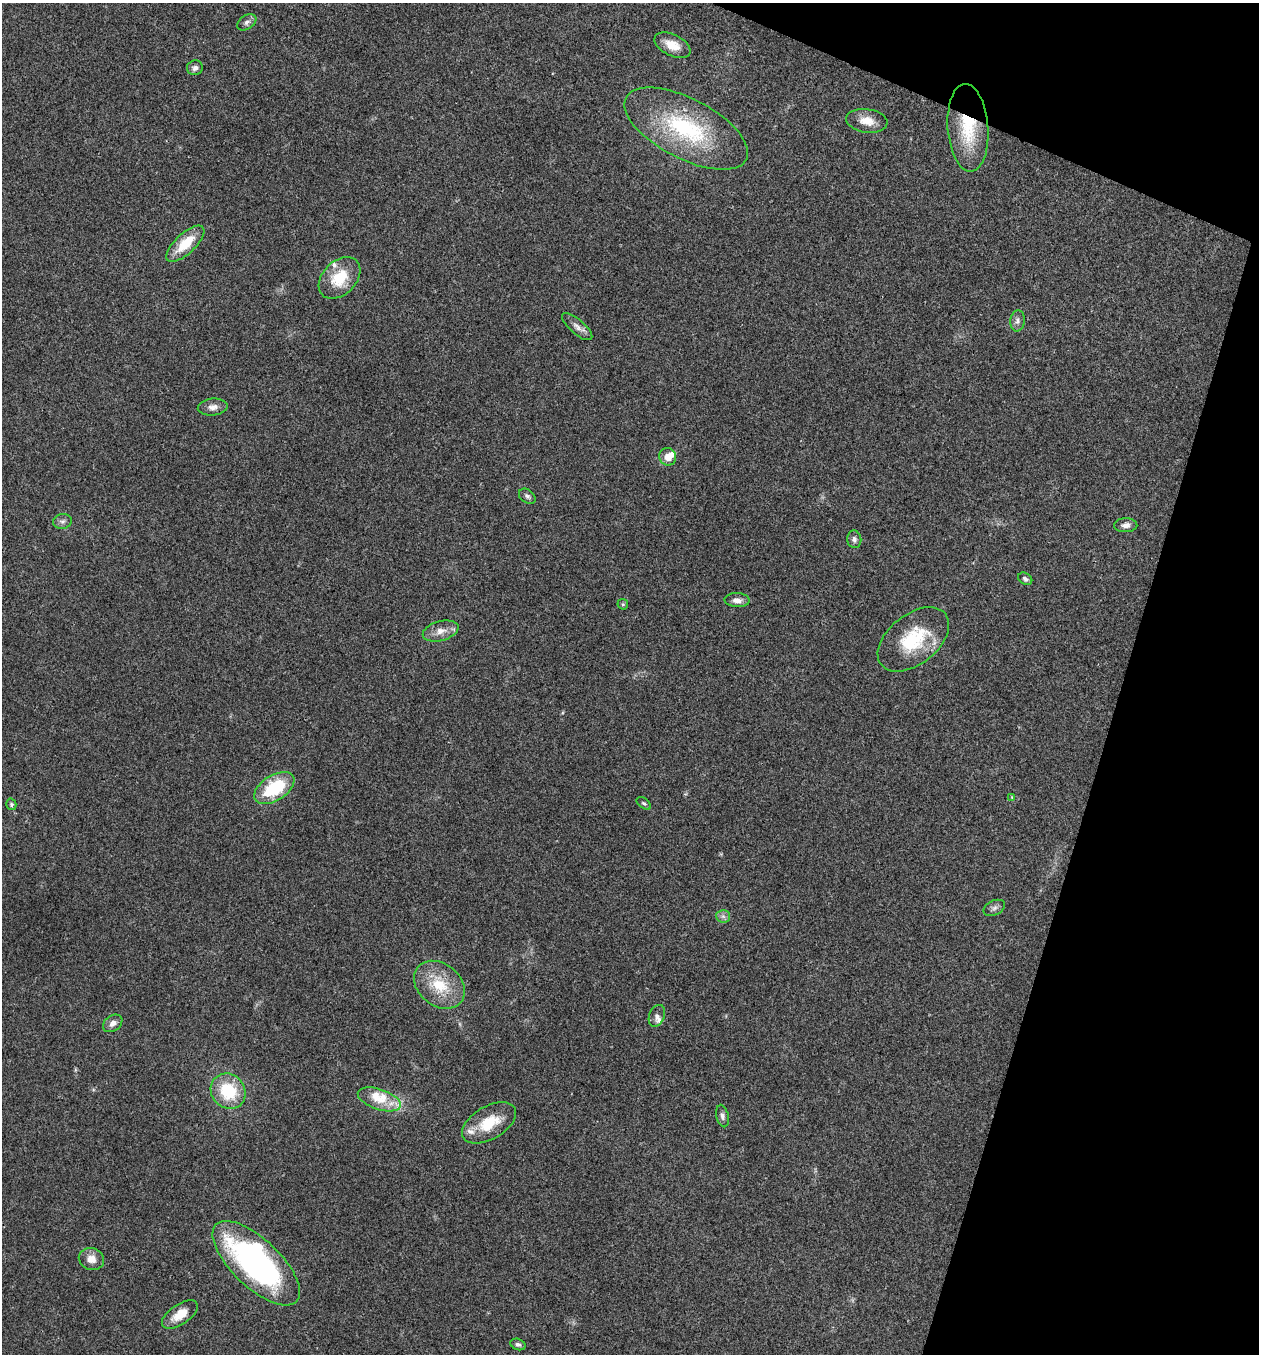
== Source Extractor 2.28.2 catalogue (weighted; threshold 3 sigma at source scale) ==
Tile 8 of 4 x 4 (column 4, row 2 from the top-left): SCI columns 3908-5164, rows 2710-4061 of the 5432 x 5416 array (HDU 1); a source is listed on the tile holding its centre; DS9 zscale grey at full resolution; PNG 1261 x 1356 px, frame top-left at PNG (2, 3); each listed source drawn as its Kron ellipse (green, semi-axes under 4 px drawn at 4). Shown black and unused: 15% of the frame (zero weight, under 3 of 4 exposures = <1% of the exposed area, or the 3 px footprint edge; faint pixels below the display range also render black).
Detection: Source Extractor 2.28.2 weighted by HDU 2 'WHT'; one run over the whole footprint, this tile lists its part. Background 0.0239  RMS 0.0041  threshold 0.0185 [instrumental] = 3 sigma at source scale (4.5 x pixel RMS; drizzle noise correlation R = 1.50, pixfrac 1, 0.05/0.05 arcsec/px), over >= 5 px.
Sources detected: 45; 7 inside a brighter listed object's ellipse — not listed separately; the other 38 listed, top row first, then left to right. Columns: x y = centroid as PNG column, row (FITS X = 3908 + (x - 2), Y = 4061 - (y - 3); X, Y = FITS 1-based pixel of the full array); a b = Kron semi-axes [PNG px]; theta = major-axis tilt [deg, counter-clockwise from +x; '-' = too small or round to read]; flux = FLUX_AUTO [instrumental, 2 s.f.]
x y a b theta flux
247 22 10 7 33 1.6
672 45 19 10 -26 6.1
195 68 8 7 - 1.5
867 121 21 12 -8 5.5
968 128 44 20 -86 23
686 129 68 30 -27 44
185 244 24 10 43 12
340 278 24 16 45 13
1018 321 11 7 84 1.7
577 327 19 7 -41 2.6
213 407 15 8 5 2.6
668 457 9 8 - 4
527 496 9 6 -36 1.2
62 521 9 7 10 1.5
1126 525 11 7 0 2.3
854 539 9 7 -81 1.4
1025 579 7 5 -32 1.1
737 600 12 7 -2 2.5
623 604 5 5 - 0.57
441 631 18 10 15 4.1
913 639 41 25 38 25
274 788 22 12 32 23
1012 797 4 4 - 0.34
644 803 8 5 -35 0.78
11 804 6 5 - 0.75
994 908 11 7 26 1.5
723 916 7 6 - 1.3
439 985 28 21 -39 15
657 1016 11 7 68 1.6
113 1023 10 7 36 2.3
228 1091 18 16 -50 19
379 1099 22 10 -19 6.7
722 1116 11 6 -77 1.4
489 1123 30 16 30 12
91 1259 13 11 -15 3.9
256 1263 56 24 -43 110
180 1315 20 10 34 6.4
518 1344 8 5 -21 1.1
Overlapping masked pixels (flux is a lower limit): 1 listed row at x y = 968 128